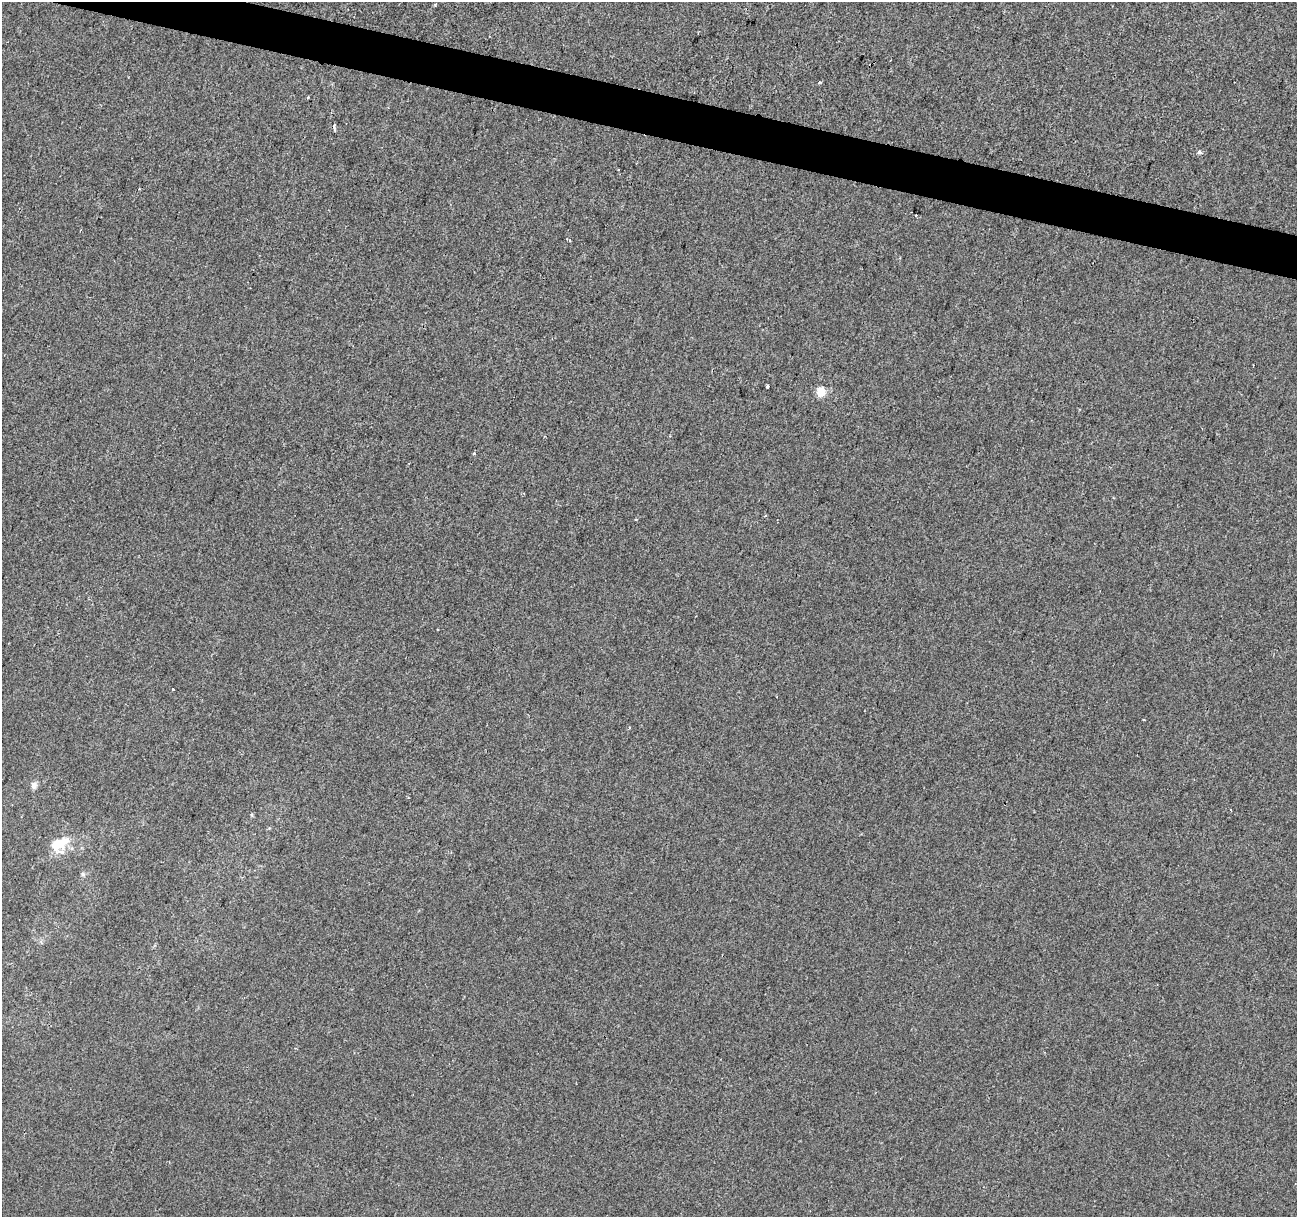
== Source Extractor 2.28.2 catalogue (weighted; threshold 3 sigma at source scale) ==
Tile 11 of 4 x 4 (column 3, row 3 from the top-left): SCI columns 2589-3883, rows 1436-2650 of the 5184 x 5363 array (HDU 1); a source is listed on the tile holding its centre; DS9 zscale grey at full resolution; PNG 1299 x 1219 px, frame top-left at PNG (2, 2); no overlay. Shown black and unused: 3% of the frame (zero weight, under 2 of 3 exposures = <1% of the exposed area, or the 3 px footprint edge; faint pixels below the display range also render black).
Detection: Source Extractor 2.28.2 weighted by HDU 2 'WHT'; one run over the whole footprint, this tile lists its part. Background -2.43e-04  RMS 0.0042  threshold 0.0191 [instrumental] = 3 sigma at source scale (4.5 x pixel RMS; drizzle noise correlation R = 1.50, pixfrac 1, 0.0396/0.0396 arcsec/px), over >= 5 px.
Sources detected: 19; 3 cosmic-ray / hot-pixel residue — not listed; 2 inside a brighter listed object's ellipse — not listed separately; the other 14 listed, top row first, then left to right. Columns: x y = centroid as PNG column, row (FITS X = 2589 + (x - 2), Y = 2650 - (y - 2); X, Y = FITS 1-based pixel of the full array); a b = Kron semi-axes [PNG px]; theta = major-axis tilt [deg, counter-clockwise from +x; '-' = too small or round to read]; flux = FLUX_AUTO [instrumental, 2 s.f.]
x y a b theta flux
819 82 4 3 - 0.59
308 97 4 3 - 0.38
1199 152 4 3 - 2.8
916 215 3 3 - 1.4
570 241 4 3 - 0.62
767 386 3 3 - 5.9
821 392 5 5 - 18
474 453 4 4 - 0.46
173 689 3 3 - 1.5
1144 720 3 2 - 0.45
630 727 3 2 - 0.45
34 785 8 8 - 1.7
58 844 17 13 39 9.1
83 874 6 5 - 0.79